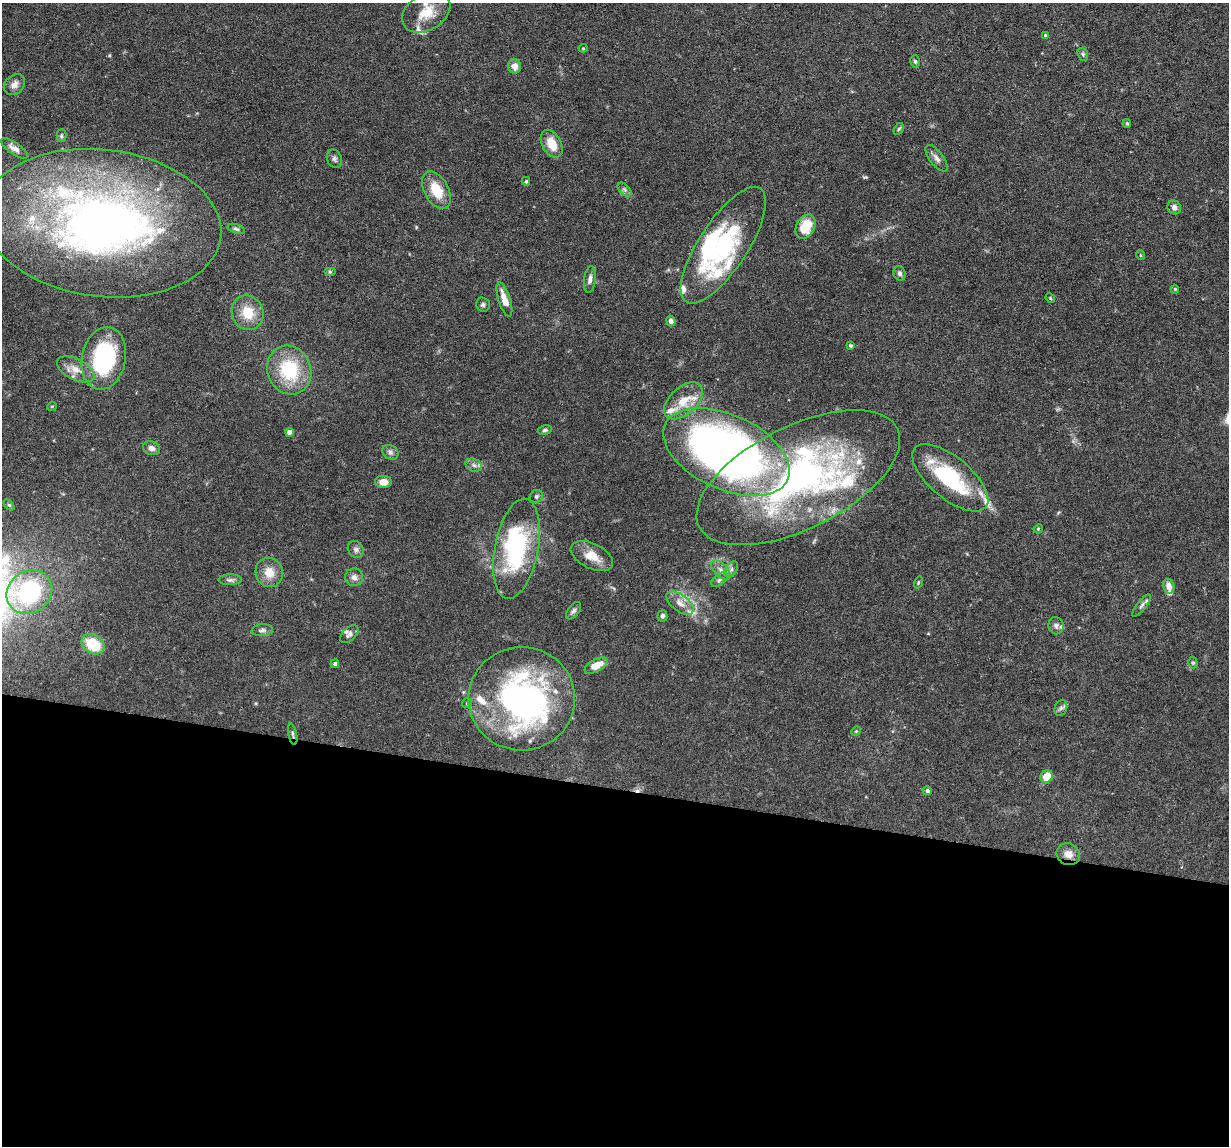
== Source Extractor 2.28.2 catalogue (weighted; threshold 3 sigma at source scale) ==
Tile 14 of 4 x 4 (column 2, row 4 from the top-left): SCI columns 1227-2453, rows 118-1261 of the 4906 x 4927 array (HDU 1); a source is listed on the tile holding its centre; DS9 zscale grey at full resolution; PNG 1231 x 1148 px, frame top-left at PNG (2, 3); each listed source drawn as its Kron ellipse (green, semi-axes under 4 px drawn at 4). Shown black and unused: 31% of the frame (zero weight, under 3 of 6 exposures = <1% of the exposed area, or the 3 px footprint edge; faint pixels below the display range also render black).
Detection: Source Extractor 2.28.2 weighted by HDU 2 'WHT'; one run over the whole footprint, this tile lists its part. Background 0.0968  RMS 0.0042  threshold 0.0172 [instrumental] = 3 sigma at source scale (4.09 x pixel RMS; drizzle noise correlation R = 1.36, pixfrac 0.8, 0.05/0.05 arcsec/px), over >= 5 px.
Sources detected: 107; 4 inside a brighter object's white glare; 1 cosmic-ray / hot-pixel residue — neither listed nor drawn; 21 inside a brighter listed object's ellipse — not listed separately; the other 81 listed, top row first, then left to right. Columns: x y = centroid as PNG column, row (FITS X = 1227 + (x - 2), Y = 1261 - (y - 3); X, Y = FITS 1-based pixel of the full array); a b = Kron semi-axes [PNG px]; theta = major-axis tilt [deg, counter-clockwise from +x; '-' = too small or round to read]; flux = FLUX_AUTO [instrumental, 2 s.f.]
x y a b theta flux
426 12 26 18 31 9.2
1045 35 4 3 - 0.36
583 48 4 4 - 0.42
1083 54 7 5 -70 0.68
915 61 6 4 -73 0.66
514 66 7 6 - 3.2
14 85 12 9 44 2.4
1127 124 4 3 - 0.58
899 129 6 4 58 0.6
61 136 6 5 - 0.64
552 144 15 9 -62 6.4
14 148 16 6 -35 2.3
937 158 15 7 -52 2.1
334 159 9 7 -65 1.2
526 181 4 3 - 0.58
624 189 8 5 -45 0.95
437 190 20 12 -61 9.4
1174 207 7 6 - 1.5
102 223 119 73 -7 250
806 227 13 9 62 10
236 229 9 4 -19 0.84
723 245 68 24 57 47
1140 255 5 3 - 0.33
330 272 6 4 0 0.46
900 273 7 6 - 1.1
590 279 13 5 82 1.7
1175 289 4 3 - 0.41
1050 298 5 4 - 0.43
504 299 18 6 -72 4.8
483 305 7 7 - 0.93
248 313 18 15 -65 8.6
671 321 5 4 - 1.5
850 346 4 4 - 0.59
104 358 32 22 78 42
76 369 20 10 -26 4.8
289 370 25 21 -68 23
683 401 23 13 42 7.9
52 406 5 3 - 0.31
545 430 7 4 12 0.75
289 432 4 4 - 2.9
151 448 9 6 -22 1.9
390 452 9 7 -33 1.2
726 452 67 37 -25 310
474 465 8 6 -22 1.3
798 478 111 51 27 140
950 478 46 21 -40 34
383 482 8 6 -2 3.8
536 496 7 6 - 0.93
9 505 6 4 -44 0.51
1038 529 5 3 - 0.35
356 549 9 7 -56 1.3
516 549 51 22 79 45
592 556 23 12 -26 6.3
731 569 9 5 54 1.3
721 570 12 6 -46 2.2
269 572 15 13 -70 5.6
354 577 9 8 - 1.9
230 580 11 5 1 1.2
719 580 9 5 36 1.1
918 582 6 4 71 0.43
1169 586 7 5 -75 3
29 592 24 21 35 43
680 603 16 8 -37 3.5
1142 605 14 4 52 1.3
574 611 10 5 53 1.1
662 616 6 5 - 1
1056 626 8 7 - 1.3
262 630 11 6 5 1.4
349 634 11 6 44 1.4
93 644 12 9 -32 13
1193 663 6 4 -73 0.58
335 664 4 4 - 0.97
596 666 12 6 28 5.6
522 699 53 51 2 110
467 703 5 5 - 0.54
1061 708 8 6 69 1.1
856 731 5 4 - 0.42
293 734 11 3 -78 0.73
1046 777 6 5 - 6.3
927 791 5 4 - 0.9
1068 854 12 10 -30 3.3
Overlapping masked pixels (flux is a lower limit): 2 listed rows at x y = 293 734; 1068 854